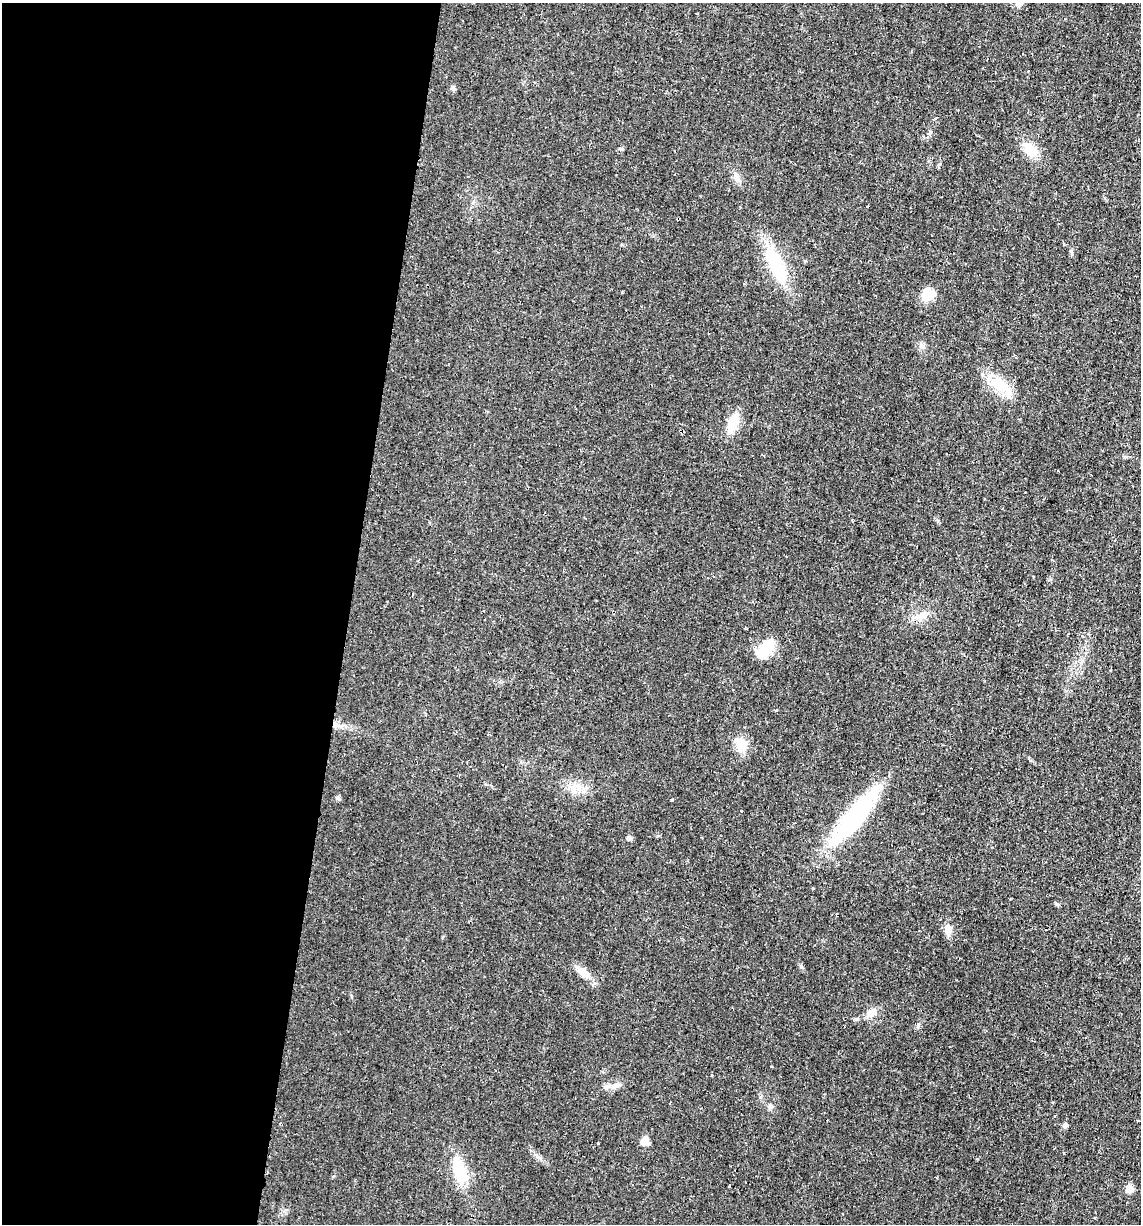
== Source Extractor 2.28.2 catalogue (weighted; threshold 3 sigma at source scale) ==
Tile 5 of 4 x 4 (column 1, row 2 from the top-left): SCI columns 115-1253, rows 2445-3666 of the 4907 x 4888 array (HDU 1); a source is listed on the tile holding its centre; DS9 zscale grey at full resolution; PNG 1143 x 1226 px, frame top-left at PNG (2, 3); no overlay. Shown black and unused: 30% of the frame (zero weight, under 2 of 3 exposures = <1% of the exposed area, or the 3 px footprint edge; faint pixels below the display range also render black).
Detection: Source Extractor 2.28.2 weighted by HDU 2 'WHT'; one run over the whole footprint, this tile lists its part. Background 0.0287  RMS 0.0049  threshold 0.0221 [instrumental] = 3 sigma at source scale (4.5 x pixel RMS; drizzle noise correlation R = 1.50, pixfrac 1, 0.05/0.05 arcsec/px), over >= 5 px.
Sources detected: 28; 1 cosmic-ray / hot-pixel residue — not listed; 1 inside a brighter listed object's ellipse — not listed separately; the other 26 listed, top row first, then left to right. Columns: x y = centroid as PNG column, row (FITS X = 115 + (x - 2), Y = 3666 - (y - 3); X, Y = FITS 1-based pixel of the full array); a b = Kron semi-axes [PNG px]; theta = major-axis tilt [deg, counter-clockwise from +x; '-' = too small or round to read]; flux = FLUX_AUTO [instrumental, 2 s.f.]
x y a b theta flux
1031 150 21 15 -49 7.8
939 164 6 3 20 0.54
776 266 50 16 -66 27
927 295 15 12 76 8.3
922 346 8 7 - 1.7
999 385 23 15 -36 14
733 423 14 8 71 15
921 616 17 8 12 4.5
765 649 24 15 49 11
776 710 4 3 - 0.42
741 745 16 12 -72 8.5
575 786 16 7 5 4.4
338 798 7 4 -53 0.84
853 818 72 17 51 62
629 838 5 5 - 1.7
948 928 16 8 -73 3.3
583 972 23 9 -41 5.4
872 1013 16 9 39 4.2
616 1085 11 6 13 2.3
770 1107 8 6 -19 1.2
1137 1120 3 2 - 0.65
1065 1125 6 5 - 1.5
645 1141 10 8 81 3.5
459 1170 34 16 -72 16
729 1186 4 3 - 4.1
1130 1189 8 7 - 3.8
Unlisted compact peaks at least as high as the median listed source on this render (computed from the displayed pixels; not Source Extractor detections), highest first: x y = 1057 904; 801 967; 453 88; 672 800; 930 132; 1072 253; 737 177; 760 1097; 918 1025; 938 521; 1030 760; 620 149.